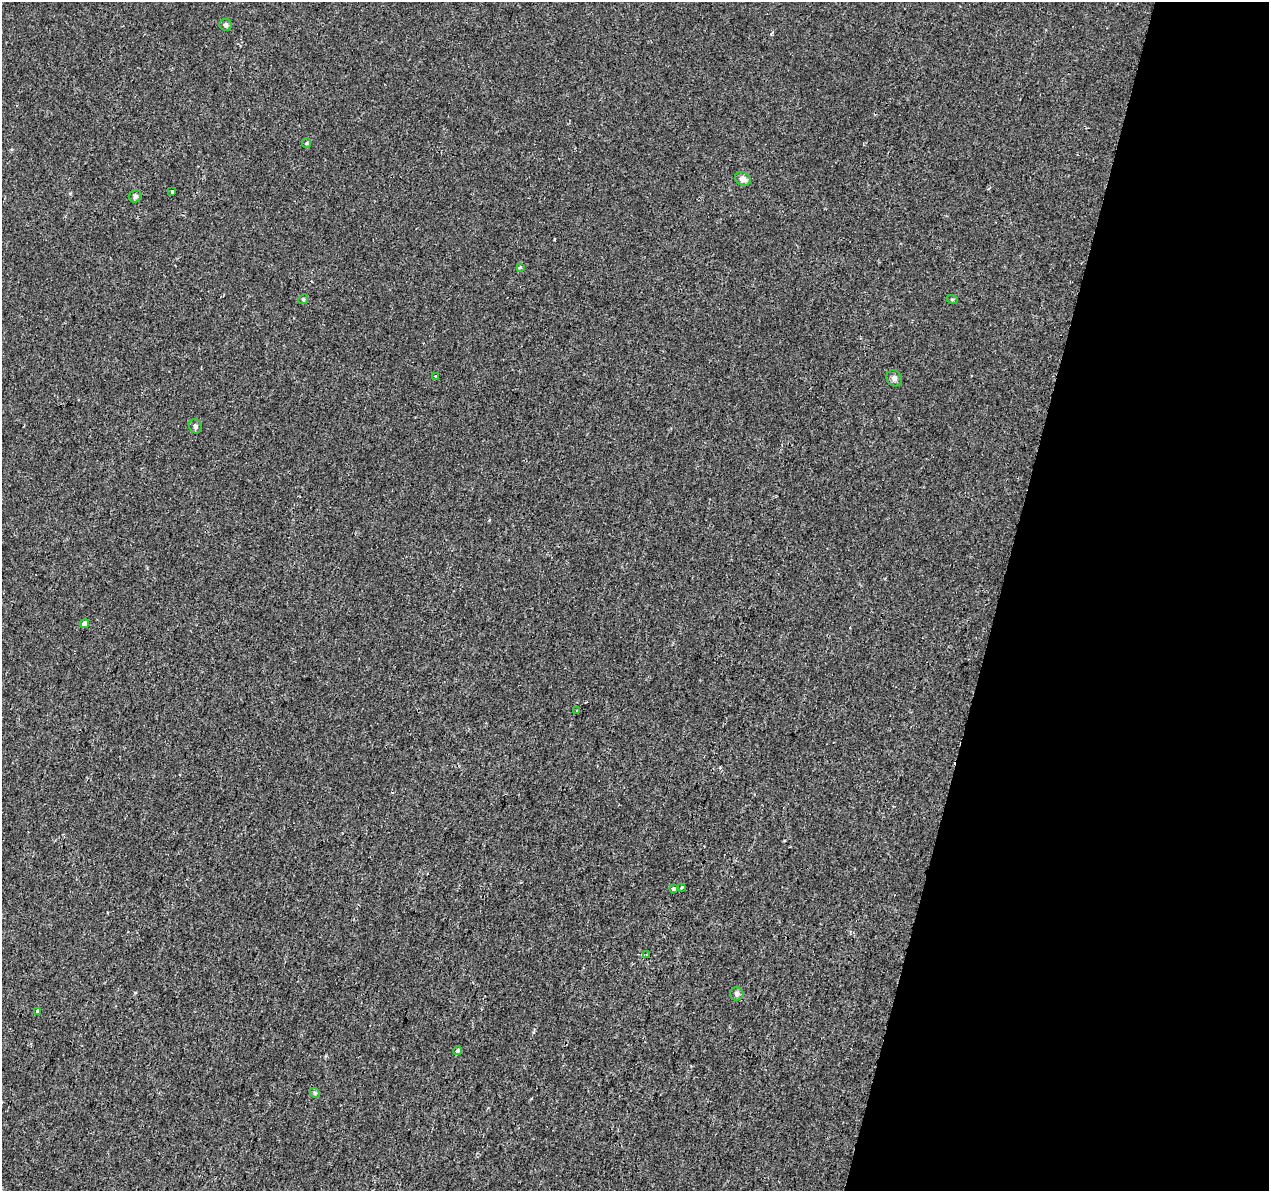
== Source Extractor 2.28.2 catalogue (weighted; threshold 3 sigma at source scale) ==
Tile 8 of 4 x 4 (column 4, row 2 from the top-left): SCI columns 3827-5093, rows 2719-3907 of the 5108 x 5377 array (HDU 1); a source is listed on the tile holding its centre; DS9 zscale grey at full resolution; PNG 1271 x 1193 px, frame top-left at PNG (2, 2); each listed source drawn as its Kron ellipse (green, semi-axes under 4 px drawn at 4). Shown black and unused: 21% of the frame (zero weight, under 2 of 3 exposures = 3% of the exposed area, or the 3 px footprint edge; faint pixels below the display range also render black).
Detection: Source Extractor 2.28.2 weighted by HDU 2 'WHT'; one run over the whole footprint, this tile lists its part. Background 0.00121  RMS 0.0038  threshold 0.017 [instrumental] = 3 sigma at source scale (4.5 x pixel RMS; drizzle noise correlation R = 1.50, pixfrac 1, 0.0396/0.0396 arcsec/px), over >= 5 px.
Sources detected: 22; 2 cosmic-ray / hot-pixel residue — neither listed nor drawn; the other 20 listed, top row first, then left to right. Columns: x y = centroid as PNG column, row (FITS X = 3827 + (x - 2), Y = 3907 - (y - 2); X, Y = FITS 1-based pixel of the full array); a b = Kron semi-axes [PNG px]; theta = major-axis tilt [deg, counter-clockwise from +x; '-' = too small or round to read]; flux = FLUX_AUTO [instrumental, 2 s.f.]
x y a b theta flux
226 25 6 6 - 0.84
307 143 5 4 - 0.46
743 179 8 6 -31 2.1
172 192 4 3 - 2.4
135 196 6 6 - 0.94
520 267 3 3 - 0.64
303 299 5 4 - 0.47
952 299 6 3 -19 0.32
435 376 3 3 - 2
894 378 8 7 - 1.3
195 426 7 6 - 0.89
85 624 4 4 - 5.9
577 710 3 2 - 0.31
681 887 4 3 - 0.63
673 889 4 4 - 1.7
646 955 3 2 - 0.33
737 994 7 6 - 0.94
37 1011 4 3 - 0.96
458 1050 4 3 - 2
315 1093 6 4 -46 0.55